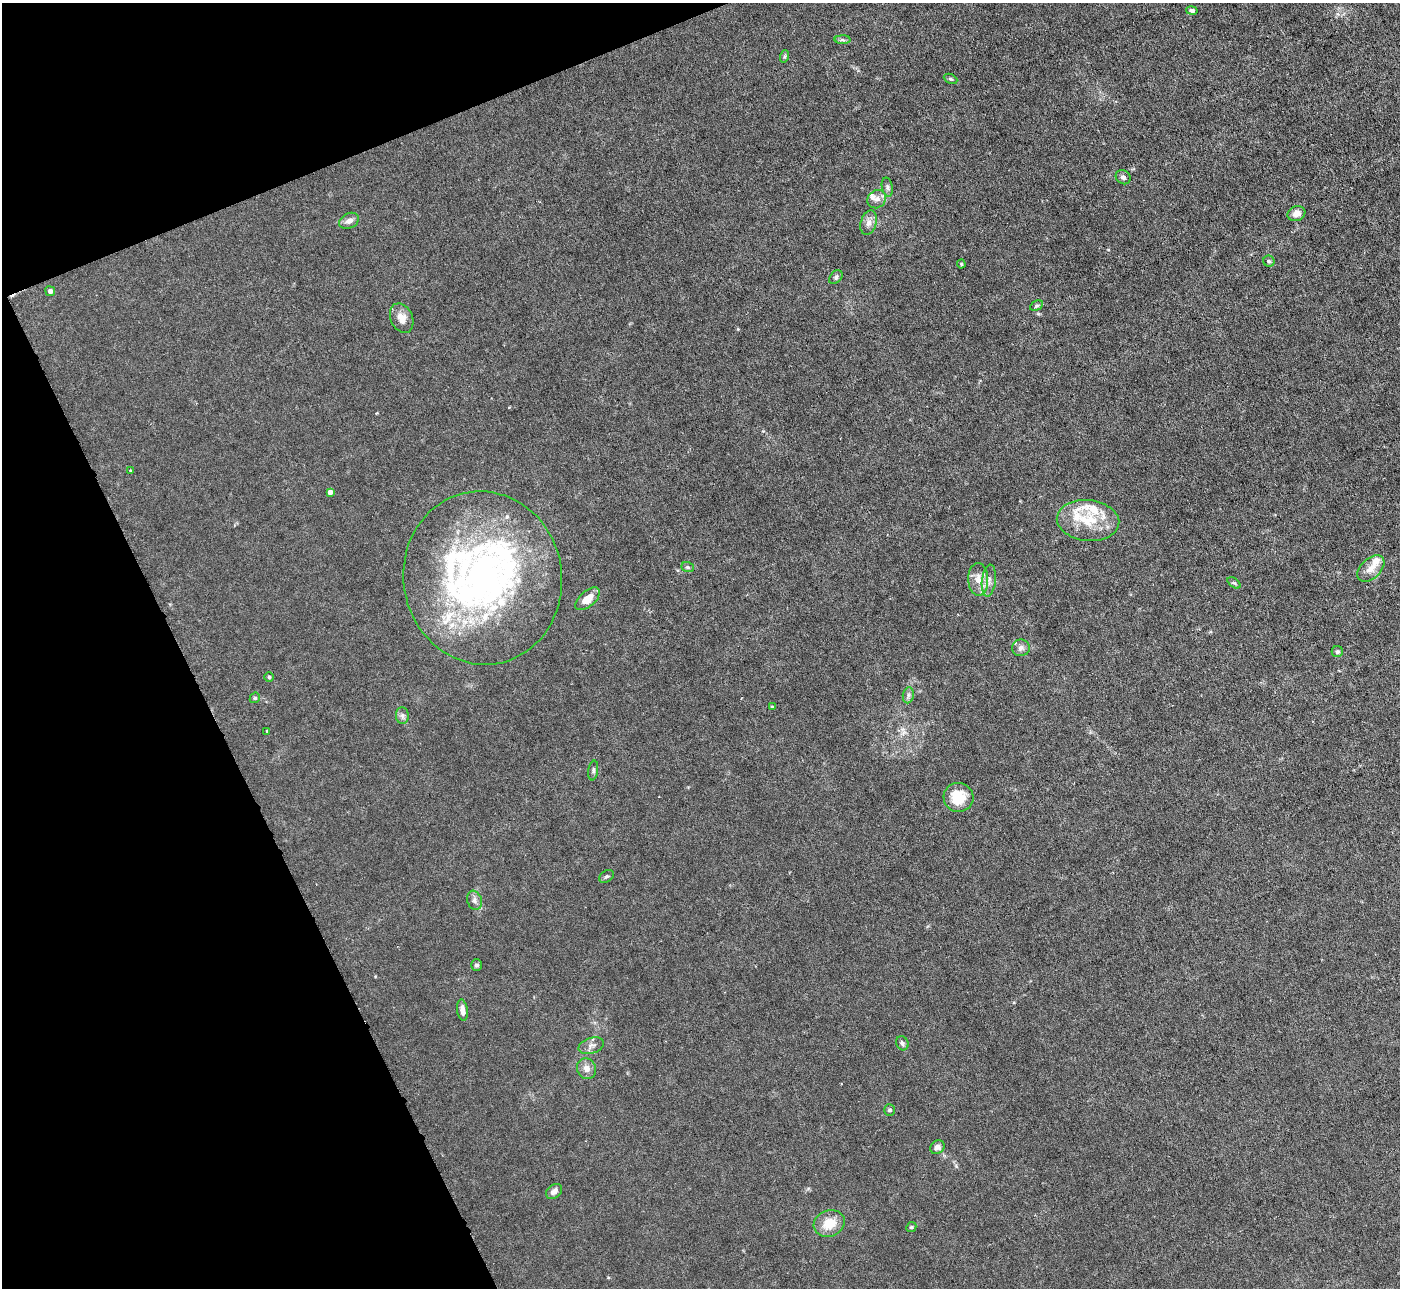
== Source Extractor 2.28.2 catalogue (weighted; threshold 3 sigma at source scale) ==
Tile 5 of 4 x 4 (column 1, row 2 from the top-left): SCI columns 1-1398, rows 2857-4142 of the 5593 x 5578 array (HDU 1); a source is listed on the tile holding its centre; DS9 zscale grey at full resolution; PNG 1402 x 1290 px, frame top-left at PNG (2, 3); each listed source drawn as its Kron ellipse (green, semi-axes under 4 px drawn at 4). Shown black and unused: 20% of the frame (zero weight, under 3 of 6 exposures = <1% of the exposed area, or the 3 px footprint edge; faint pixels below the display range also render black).
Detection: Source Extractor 2.28.2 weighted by HDU 2 'WHT'; one run over the whole footprint, this tile lists its part. Background 0.0215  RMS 0.0027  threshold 0.0112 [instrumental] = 3 sigma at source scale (4.09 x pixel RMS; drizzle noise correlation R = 1.36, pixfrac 0.8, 0.05/0.05 arcsec/px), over >= 5 px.
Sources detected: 63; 1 inside a brighter object's white glare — neither listed nor drawn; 14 inside a brighter listed object's ellipse — not listed separately; the other 48 listed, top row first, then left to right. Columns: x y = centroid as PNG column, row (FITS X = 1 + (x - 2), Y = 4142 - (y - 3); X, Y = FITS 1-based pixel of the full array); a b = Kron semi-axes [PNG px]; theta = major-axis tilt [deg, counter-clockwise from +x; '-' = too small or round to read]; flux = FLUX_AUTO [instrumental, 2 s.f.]
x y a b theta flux
1192 11 6 4 -12 0.68
843 40 8 4 -1 0.47
785 56 6 4 71 0.38
950 79 7 4 -25 0.43
1123 177 8 6 -37 0.79
887 187 9 5 -78 0.66
877 199 10 8 43 1.3
1296 214 9 7 20 1.8
349 221 10 7 28 1.3
869 223 12 8 73 1.5
1269 261 6 5 - 0.47
961 264 4 4 - 0.29
836 277 8 5 46 0.62
50 291 5 5 - 0.81
1036 306 7 4 27 0.47
402 318 15 11 -66 2.6
130 470 3 2 - 0.16
330 492 4 4 - 1.4
1088 520 31 20 -6 8.8
688 567 6 5 - 0.39
1371 568 16 10 43 2.5
483 578 87 79 -81 90
978 579 16 10 -88 3
989 580 16 7 83 1.6
1234 583 7 4 -36 0.41
588 599 15 7 41 3.6
1021 648 9 8 - 1.1
1337 652 5 5 - 0.54
269 677 5 5 - 0.39
908 695 8 5 83 0.66
255 698 6 4 43 0.34
772 707 4 4 - 0.25
402 715 8 6 -89 0.76
267 731 3 3 - 0.2
593 770 10 5 82 0.6
958 797 15 14 - 6.7
606 876 8 5 36 0.48
474 900 10 7 -72 1
477 965 6 5 - 0.62
462 1010 11 5 -83 1.7
902 1043 7 6 - 0.68
591 1046 13 7 18 1.2
586 1069 10 9 - 1.6
890 1110 6 5 - 0.61
937 1147 8 6 38 1.2
554 1191 9 6 38 1.3
829 1223 16 13 20 4.9
911 1227 5 4 - 0.33